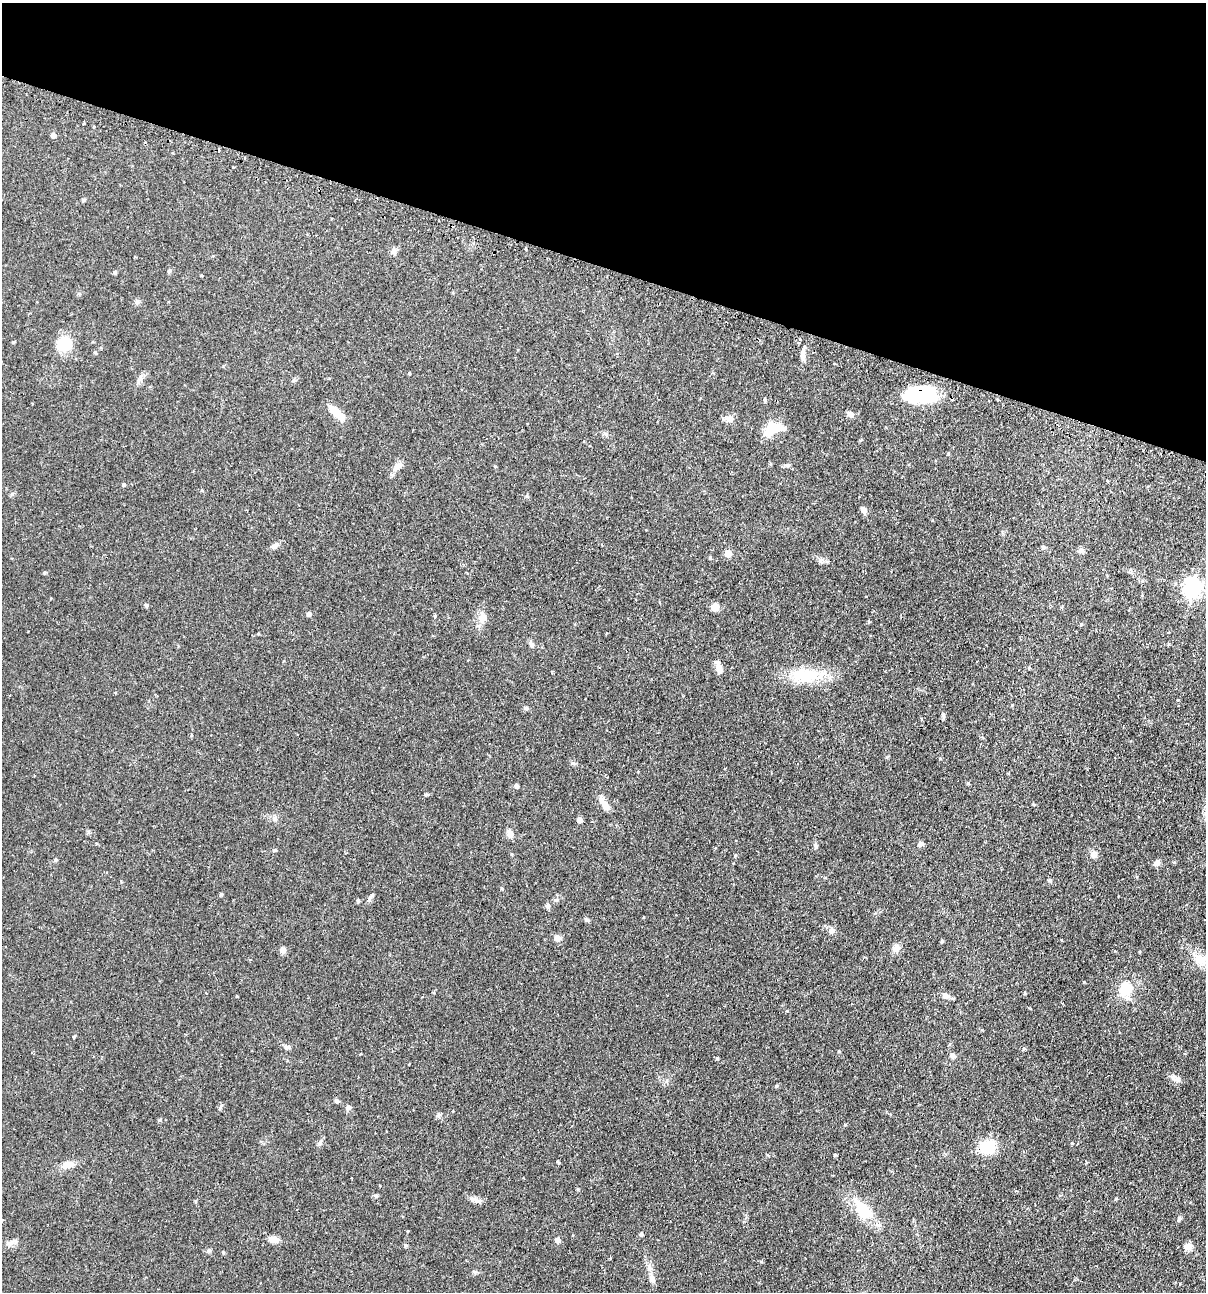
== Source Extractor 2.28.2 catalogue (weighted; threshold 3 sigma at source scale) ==
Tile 2 of 4 x 4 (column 2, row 1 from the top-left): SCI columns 1358-2561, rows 3903-5192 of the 5247 x 5227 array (HDU 1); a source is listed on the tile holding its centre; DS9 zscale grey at full resolution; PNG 1208 x 1294 px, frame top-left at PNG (2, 3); no overlay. Shown black and unused: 21% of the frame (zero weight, under 2 of 3 exposures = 4% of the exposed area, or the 3 px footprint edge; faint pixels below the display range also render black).
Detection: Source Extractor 2.28.2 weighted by HDU 2 'WHT'; one run over the whole footprint, this tile lists its part. Background 0.0889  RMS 0.0054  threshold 0.0242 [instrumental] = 3 sigma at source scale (4.5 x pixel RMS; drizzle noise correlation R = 1.50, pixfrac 1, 0.05/0.05 arcsec/px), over >= 5 px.
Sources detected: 121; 4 cosmic-ray / hot-pixel residue — not listed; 2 inside a brighter listed object's ellipse — not listed separately; the other 115 listed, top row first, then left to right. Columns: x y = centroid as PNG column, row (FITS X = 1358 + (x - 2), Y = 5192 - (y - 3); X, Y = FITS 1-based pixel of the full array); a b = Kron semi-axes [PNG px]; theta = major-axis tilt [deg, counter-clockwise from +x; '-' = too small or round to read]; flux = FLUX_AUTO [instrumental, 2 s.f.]
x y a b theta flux
83 124 3 3 - 0.74
53 135 5 4 - 2.4
233 167 3 2 - 0.64
84 200 5 4 - 0.7
526 249 3 2 - 0.5
394 251 9 7 -82 1.7
169 271 5 4 - 0.7
137 302 6 4 72 0.91
800 339 3 3 - 0.78
13 342 5 3 - 0.49
65 344 16 15 - 14
95 352 5 4 - 0.6
803 356 14 6 -90 2.7
834 363 3 2 - 0.6
409 373 3 3 - 0.93
922 394 35 17 4 31
765 400 4 4 - 0.7
32 404 3 2 - 0.35
336 412 21 7 -42 9.3
850 414 8 6 -32 1.9
729 419 12 8 -2 2.4
773 429 24 15 25 8.8
605 434 6 4 -1 0.94
861 440 5 3 - 0.45
787 465 7 5 0 1.1
398 466 16 7 45 3.5
1107 481 3 2 - 0.6
124 484 4 4 - 0.76
202 490 4 4 - 0.51
863 510 8 6 -66 2
274 546 11 6 36 1.9
1043 547 6 5 - 0.77
1081 551 9 7 22 1.5
728 553 5 5 - 8.5
710 558 5 4 - 0.65
44 572 5 4 - 0.66
1192 588 7 7 - 220
147 605 6 4 89 0.69
715 607 7 6 - 5.4
309 614 4 4 - 2.2
435 616 4 3 - 0.67
483 617 17 10 -84 4.3
869 622 6 3 82 0.57
258 634 5 3 - 0.47
1169 644 5 3 - 0.45
532 645 8 6 -47 1.4
1029 667 4 4 - 0.57
719 668 15 6 -75 4
805 675 37 18 2 22
1178 700 3 3 - 0.49
1012 705 3 3 - 0.38
525 708 6 5 - 0.88
943 715 7 5 -61 0.98
191 735 4 3 - 0.43
940 758 5 3 - 0.41
516 785 5 5 - 0.91
426 794 6 3 -18 0.56
606 805 15 8 -59 3.5
580 820 4 4 - 3.4
510 834 9 7 -50 3.2
921 844 6 6 - 1.7
815 845 6 4 -48 0.85
275 850 5 4 - 0.89
1093 854 10 6 -89 1.7
735 855 5 3 - 0.53
56 859 5 5 - 0.74
1156 863 8 7 - 1.8
1050 880 6 4 71 0.64
502 888 4 4 - 0.55
221 894 5 4 - 0.64
369 899 10 5 71 1.3
556 900 6 5 - 0.98
358 901 5 4 - 0.79
548 906 7 6 - 1.2
587 920 7 5 -32 1
832 930 8 7 - 1.6
557 938 9 7 -31 2.4
942 941 4 3 - 0.65
896 948 11 9 75 2.6
283 950 8 7 - 2
1200 959 21 13 -32 7.8
1125 990 21 18 73 12
1025 993 4 3 - 0.51
946 996 11 7 -22 2
74 1036 4 3 - 0.52
287 1047 9 5 -2 1.5
1024 1048 5 4 - 0.71
839 1051 5 3 - 0.42
360 1054 4 2 - 0.4
952 1055 7 6 - 1.6
717 1058 4 3 - 0.66
1174 1077 8 6 49 1.7
776 1086 5 3 - 0.62
337 1101 6 5 - 0.98
348 1107 7 7 - 1.4
319 1143 10 5 61 1.4
1072 1143 5 3 - 0.42
988 1147 13 12 - 19
835 1155 4 4 - 0.58
558 1162 5 3 - 0.58
67 1165 15 8 14 4.8
578 1189 4 4 - 0.51
1116 1199 5 3 - 0.49
476 1200 18 5 -14 2.4
863 1211 20 12 -49 18
1179 1218 6 5 - 1.2
408 1231 3 3 - 0.4
641 1234 5 5 - 1.1
274 1239 12 7 -9 3.2
558 1240 5 5 - 2.8
10 1243 12 4 5 1.9
405 1245 5 3 - 0.6
1188 1247 12 9 -1 2.9
223 1252 4 4 - 0.59
652 1279 11 7 -75 2.4
Overlapping masked pixels (flux is a lower limit): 1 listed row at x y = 922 394
Unlisted compact peaks at least as high as the median listed source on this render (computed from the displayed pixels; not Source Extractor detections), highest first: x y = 1084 982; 160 1120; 573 763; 820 560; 475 1272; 376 1196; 787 1011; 845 1125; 948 454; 438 1115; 968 783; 1081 624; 12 494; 887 757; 527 496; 221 1105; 294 380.